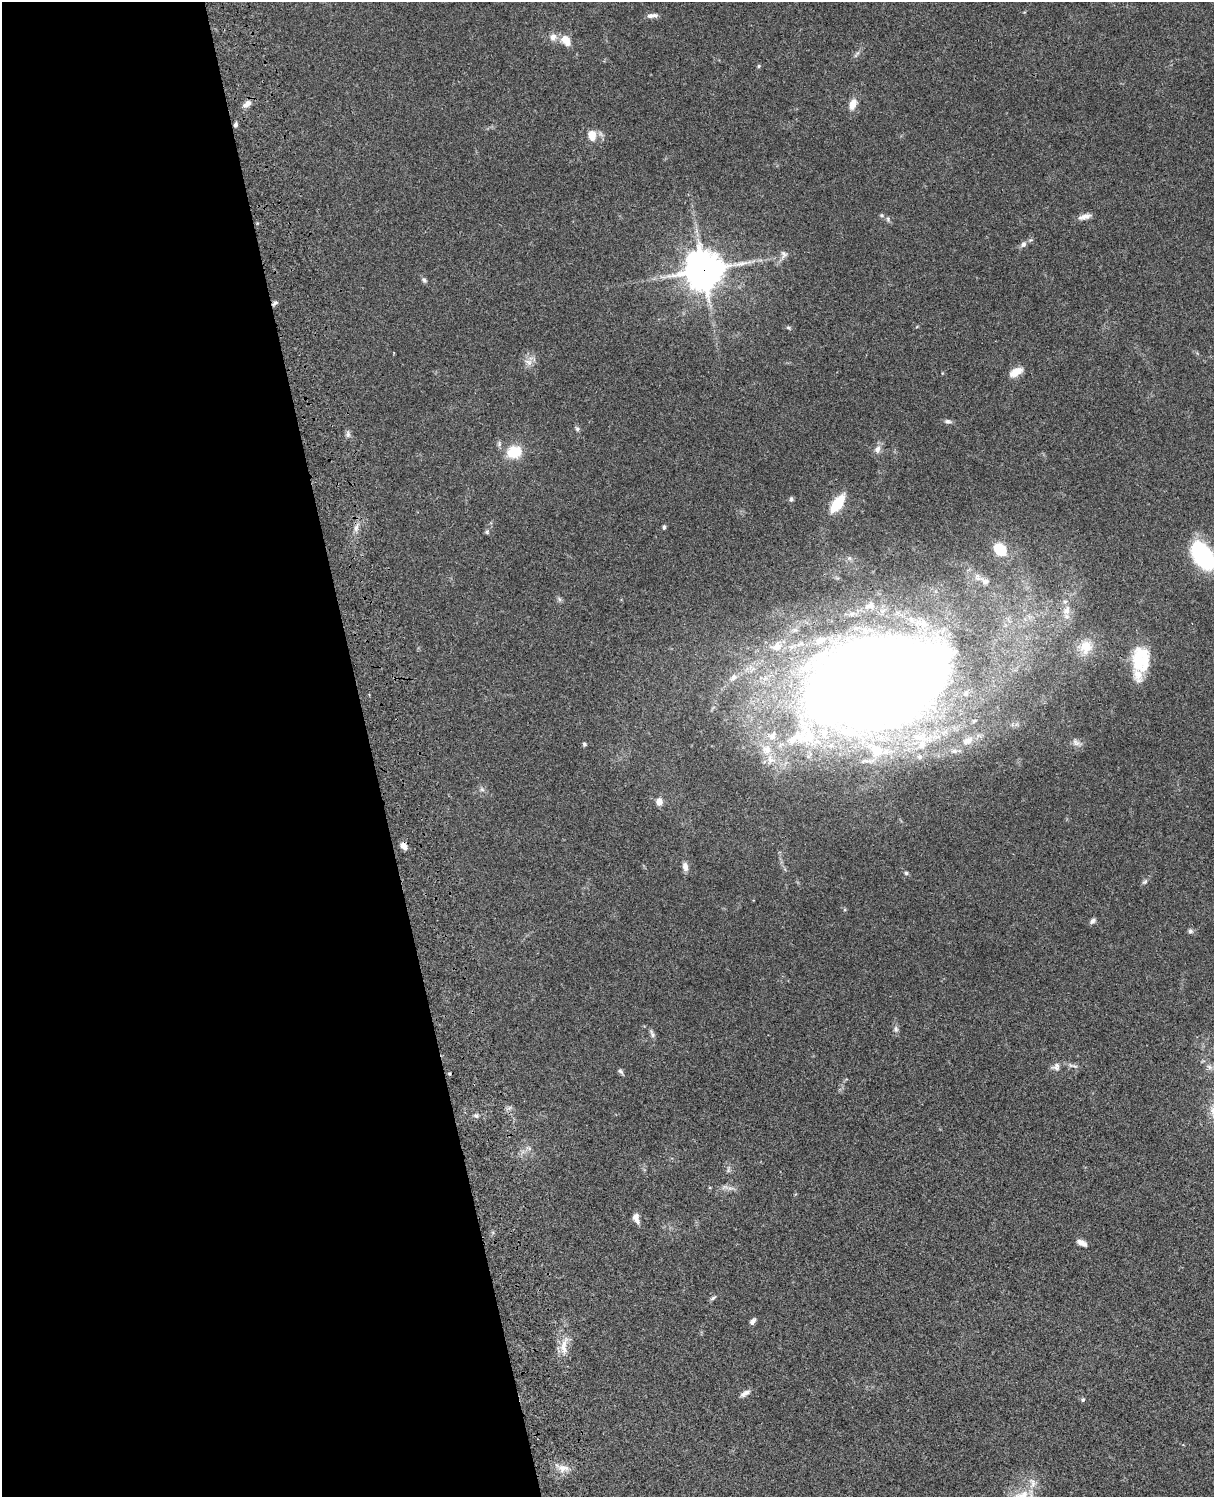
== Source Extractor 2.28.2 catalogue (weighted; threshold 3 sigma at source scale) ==
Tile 5 of 4 x 3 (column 1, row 2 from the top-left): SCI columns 121-1332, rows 1773-3267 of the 5087 x 4927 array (HDU 1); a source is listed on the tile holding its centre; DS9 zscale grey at full resolution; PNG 1216 x 1499 px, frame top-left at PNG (2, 2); no overlay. Shown black and unused: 31% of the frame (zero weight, under 3 of 4 exposures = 6% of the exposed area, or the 3 px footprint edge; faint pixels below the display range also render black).
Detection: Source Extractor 2.28.2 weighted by HDU 2 'WHT'; one run over the whole footprint, this tile lists its part. Background 0.0787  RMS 0.0058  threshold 0.0262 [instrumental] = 3 sigma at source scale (4.5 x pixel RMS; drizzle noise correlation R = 1.50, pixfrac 1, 0.05/0.05 arcsec/px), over >= 5 px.
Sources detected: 87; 1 inside a brighter object's white glare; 1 cosmic-ray / hot-pixel residue — not listed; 11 inside a brighter listed object's ellipse — not listed separately; the other 74 listed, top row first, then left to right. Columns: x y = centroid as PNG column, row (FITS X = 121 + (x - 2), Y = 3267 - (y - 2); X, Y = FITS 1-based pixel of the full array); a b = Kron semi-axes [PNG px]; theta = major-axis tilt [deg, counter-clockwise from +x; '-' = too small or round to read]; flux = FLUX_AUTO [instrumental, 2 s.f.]
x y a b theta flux
650 16 9 6 22 1.9
553 37 10 9 - 3.5
566 40 12 8 -49 7.3
759 66 5 4 - 0.71
247 104 11 7 38 3.8
853 104 15 9 71 5.1
236 125 5 4 - 1.3
592 135 14 11 -89 6.4
882 215 6 5 - 0.98
1084 217 16 6 15 3.4
1023 244 9 7 45 2
784 254 12 9 84 2.6
703 270 12 12 - 1400
424 280 8 5 -47 1.4
275 303 9 4 42 1.3
788 327 6 4 -1 0.82
528 362 11 7 -28 3.1
1016 372 15 8 30 7.4
948 421 10 5 -6 1.6
577 429 7 5 -55 1.2
348 434 9 6 -83 1.6
877 449 11 9 74 3.1
514 452 21 16 15 14
791 499 6 5 - 1.2
837 504 16 7 55 25
664 527 6 4 89 0.88
356 528 12 6 73 3
487 532 6 5 - 0.89
1000 550 15 11 -49 17
1202 555 25 14 -56 68
849 558 6 5 - 1.2
985 581 12 8 -17 2.9
559 599 7 4 -71 1
870 606 12 8 13 3
1066 610 14 10 61 5.1
776 647 16 12 30 7.9
1086 647 19 17 69 10
1138 657 27 17 74 18
733 677 10 8 34 3.1
876 682 97 57 14 1900
920 737 22 12 14 12
795 738 46 19 28 41
968 741 17 10 24 6.5
1076 742 13 8 -50 2.8
584 744 5 4 - 0.91
877 751 16 12 -35 9.9
954 751 10 6 9 2.3
920 757 7 7 - 1.7
482 789 7 5 -43 1.4
659 801 9 8 - 3.5
404 846 9 6 -48 3.7
685 867 10 6 -75 3.5
906 873 5 5 - 0.96
1145 882 9 5 40 1.3
1092 921 9 6 44 1.6
1190 931 6 6 - 1.5
896 1029 10 6 -89 1.7
652 1033 12 5 -69 1.7
1074 1066 11 4 -14 1.6
1056 1067 11 10 - 2.8
1209 1067 8 6 -23 1.8
620 1071 8 5 -46 1.3
476 1116 6 5 - 1.2
728 1169 9 4 83 1.2
730 1188 10 4 12 1.9
636 1218 12 7 -70 3.4
1082 1243 12 6 -26 2.9
713 1298 8 4 31 1.1
752 1321 8 5 53 1.8
564 1346 31 8 80 7.9
745 1393 13 6 30 2.7
1083 1400 5 5 - 1.1
563 1468 17 10 -4 5.4
1032 1483 17 9 -72 5.3
Overlapping masked pixels (flux is a lower limit): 3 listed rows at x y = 703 270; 275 303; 404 846
Isophote crosses this tile's border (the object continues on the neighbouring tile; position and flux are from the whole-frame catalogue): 1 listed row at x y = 1202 555